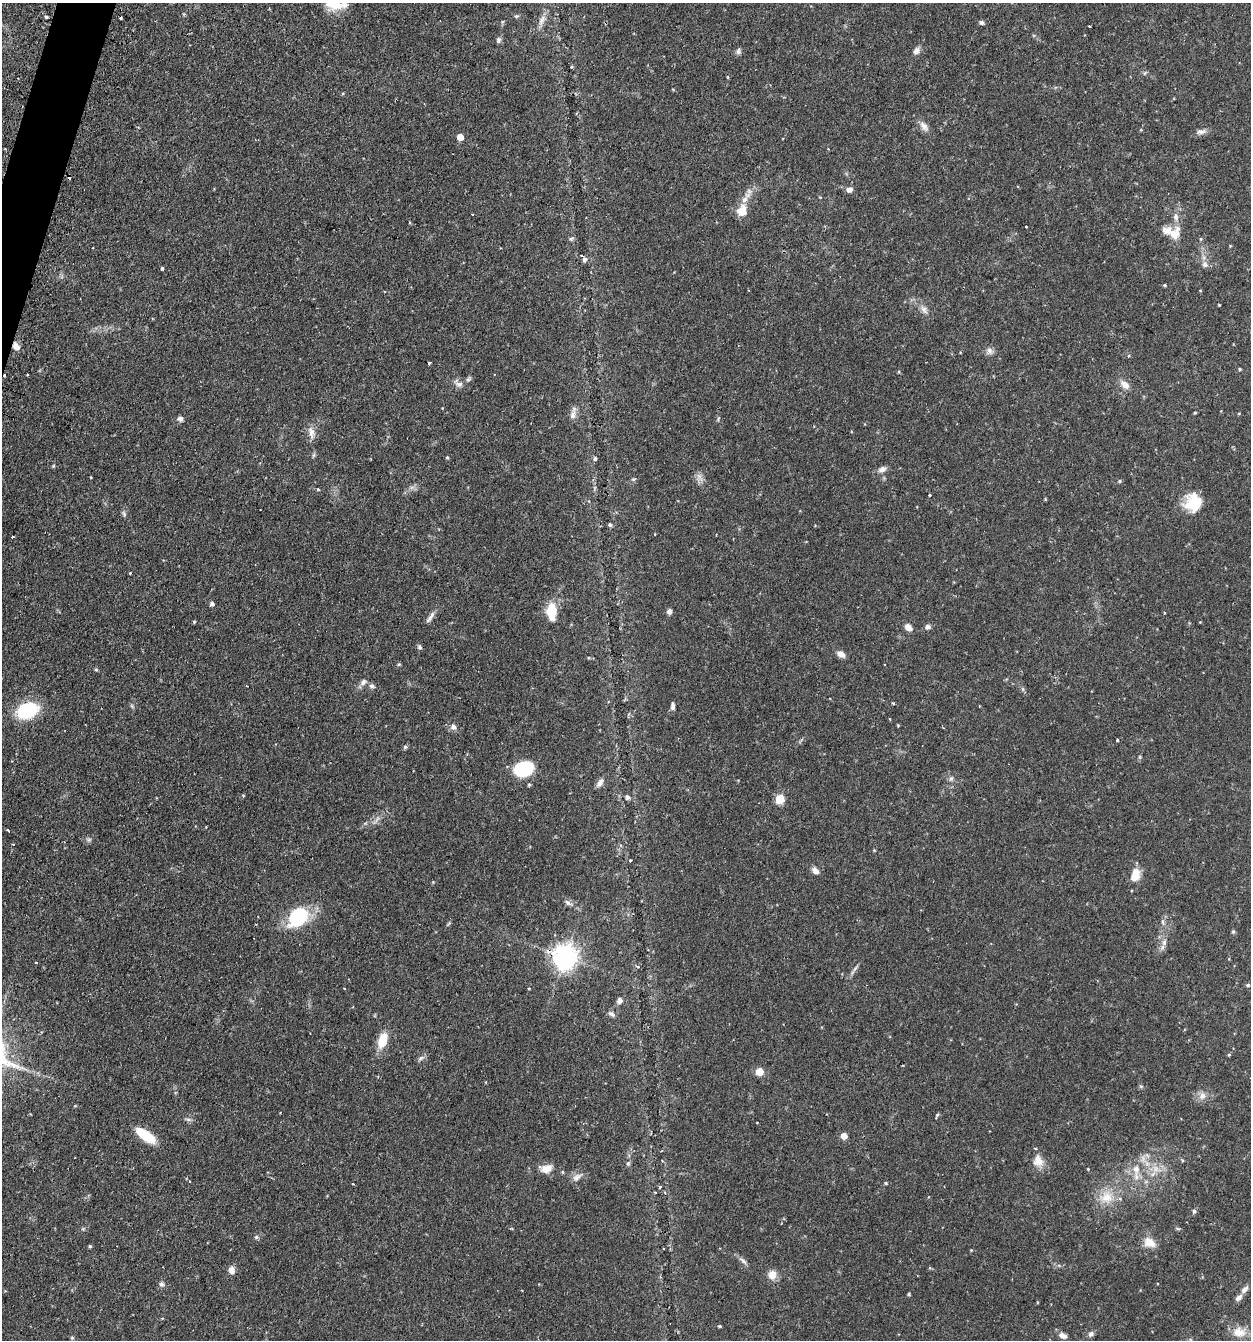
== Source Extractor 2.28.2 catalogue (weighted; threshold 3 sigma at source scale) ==
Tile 11 of 4 x 4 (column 3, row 3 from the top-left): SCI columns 2659-3907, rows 1375-2712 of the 5447 x 5425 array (HDU 1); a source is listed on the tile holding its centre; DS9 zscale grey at full resolution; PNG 1253 x 1342 px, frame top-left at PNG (2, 3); no overlay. Shown black and unused: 1% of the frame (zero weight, under 2 of 3 exposures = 4% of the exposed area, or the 3 px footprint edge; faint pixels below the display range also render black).
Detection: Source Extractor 2.28.2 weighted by HDU 2 'WHT'; one run over the whole footprint, this tile lists its part. Background 0.0992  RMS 0.0055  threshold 0.0249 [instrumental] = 3 sigma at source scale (4.5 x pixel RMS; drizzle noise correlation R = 1.50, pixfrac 1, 0.05/0.05 arcsec/px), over >= 5 px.
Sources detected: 165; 1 too faint to see at this stretch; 10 cosmic-ray / hot-pixel residue — not listed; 5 inside a brighter listed object's ellipse — not listed separately; the other 149 listed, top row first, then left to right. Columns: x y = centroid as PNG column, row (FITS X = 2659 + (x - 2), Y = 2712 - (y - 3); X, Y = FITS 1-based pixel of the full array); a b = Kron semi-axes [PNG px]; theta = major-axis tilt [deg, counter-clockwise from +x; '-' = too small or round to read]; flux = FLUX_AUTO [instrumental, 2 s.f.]
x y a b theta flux
334 4 19 14 -13 14
516 16 6 5 - 0.8
46 17 3 3 - 1.7
542 20 17 7 69 3.6
982 23 6 5 - 1.3
1090 26 3 3 - 1.2
498 40 7 6 - 1.5
738 51 8 6 80 1.5
916 51 9 7 39 2.3
571 67 4 3 - 0.6
1145 73 7 4 59 0.85
924 126 16 8 -55 3.6
1201 132 14 7 8 2.6
460 137 5 5 - 6.7
849 190 8 7 - 2
742 211 13 10 74 8.2
472 215 3 2 - 0.62
1176 217 11 7 -75 2.8
1175 234 18 13 54 7.8
571 239 7 5 15 1
1201 239 5 4 - 0.61
1230 246 4 4 - 0.45
585 259 6 5 - 1.4
1205 264 9 7 -74 2.2
162 268 4 3 - 0.93
1165 285 4 3 - 0.69
1219 305 3 3 - 0.45
924 310 12 7 -61 2.8
16 346 10 7 -50 3.2
990 351 10 7 -33 2.3
429 363 3 3 - 2
1240 369 4 3 - 0.72
899 372 5 3 - 0.51
469 379 8 5 41 1.1
459 384 9 7 -11 2.3
1125 385 12 8 -42 4.1
1195 413 4 3 - 0.54
1239 413 5 3 - 0.47
573 415 14 8 78 3
180 419 8 6 -19 1.7
311 433 19 8 -79 3.8
447 457 4 3 - 0.64
595 459 5 5 - 1.2
53 466 5 4 - 0.55
882 469 11 7 18 2.6
699 477 14 7 -64 2.9
91 478 3 2 - 0.44
634 479 6 4 12 0.84
1120 481 5 4 - 0.68
318 489 4 3 - 0.7
1045 499 4 3 - 0.48
1193 502 21 20 - 15
124 514 8 5 -64 1.2
610 525 5 4 - 1.2
13 537 3 3 - 1.2
130 573 3 2 - 0.49
212 604 5 4 - 1.7
552 611 19 11 -89 13
669 611 6 5 - 2
1164 613 3 3 - 0.52
430 617 18 5 56 2.5
194 622 3 3 - 0.62
1200 622 3 3 - 0.36
908 627 8 6 -45 4.2
928 627 8 6 7 1.7
419 647 7 5 -76 1.2
841 654 10 7 -30 3.2
399 664 5 3 - 0.57
96 669 5 4 - 0.69
363 682 11 7 44 2.3
372 686 7 6 - 1.7
1023 689 7 4 -72 0.9
893 703 4 3 - 0.61
132 706 7 4 -46 0.85
673 706 9 4 87 1.7
27 710 17 12 20 40
898 725 4 4 - 0.46
453 727 7 7 - 2.3
1117 740 3 3 - 1.1
405 747 5 4 - 1.1
1140 757 6 3 -71 0.62
524 769 14 11 16 39
951 779 8 5 62 1.4
600 783 11 6 53 2.6
529 785 4 4 - 0.73
243 795 5 3 - 0.43
627 797 6 5 - 1.2
780 799 5 5 - 21
8 831 4 2 - 0.74
89 839 8 4 1 1.1
874 850 4 4 - 0.44
630 860 3 3 - 1
815 871 10 7 -41 2.9
1135 875 17 12 74 7.1
568 903 10 6 -30 1.8
298 917 26 19 42 32
449 923 6 4 46 0.68
1233 932 5 4 - 0.93
1164 942 10 6 78 2.6
565 957 8 8 - 510
36 963 3 2 - 0.85
638 967 4 4 - 0.95
855 968 12 4 49 1.6
1248 985 5 4 - 0.84
620 1000 8 6 60 2.2
611 1014 11 6 -33 1.7
383 1040 16 9 74 12
1229 1055 5 4 - 0.65
421 1058 9 5 31 1.5
759 1071 7 6 - 7.2
1141 1086 6 5 - 0.79
1202 1096 11 9 57 3.4
937 1115 6 4 67 0.8
188 1119 7 4 -19 1.1
146 1135 24 9 -36 16
844 1136 5 5 - 6
1182 1160 5 3 - 0.57
1038 1161 17 14 -80 6.3
628 1163 7 5 68 1
1147 1163 8 6 -30 2.5
546 1169 16 11 16 5.4
1088 1169 4 3 - 0.4
1136 1169 15 10 -87 6
1155 1169 12 7 72 4
562 1172 4 4 - 0.57
577 1177 16 8 36 3.1
886 1183 5 4 - 0.62
353 1184 3 3 - 0.48
660 1187 3 3 - 1.6
1106 1197 21 18 29 12
1194 1211 6 5 - 1.2
1177 1228 7 3 -1 0.73
256 1237 6 5 - 0.94
1149 1243 16 11 -24 6.1
90 1246 4 4 - 0.75
971 1250 3 3 - 0.4
743 1261 13 5 -41 2
231 1270 8 7 - 3.5
772 1275 11 9 84 5
162 1284 8 7 - 1.7
1244 1289 13 6 45 2.5
909 1294 4 4 - 0.61
1238 1298 10 6 41 2.5
1037 1302 4 2 - 0.39
720 1326 4 3 - 0.7
1239 1332 19 14 4 7.4
1091 1334 8 7 - 1.7
1063 1336 10 6 -26 2.7
72 1338 5 4 - 0.63
Overlapping masked pixels (flux is a lower limit): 2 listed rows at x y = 16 346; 565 957
Isophote crosses this tile's border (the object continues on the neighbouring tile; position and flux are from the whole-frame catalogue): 1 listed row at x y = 334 4